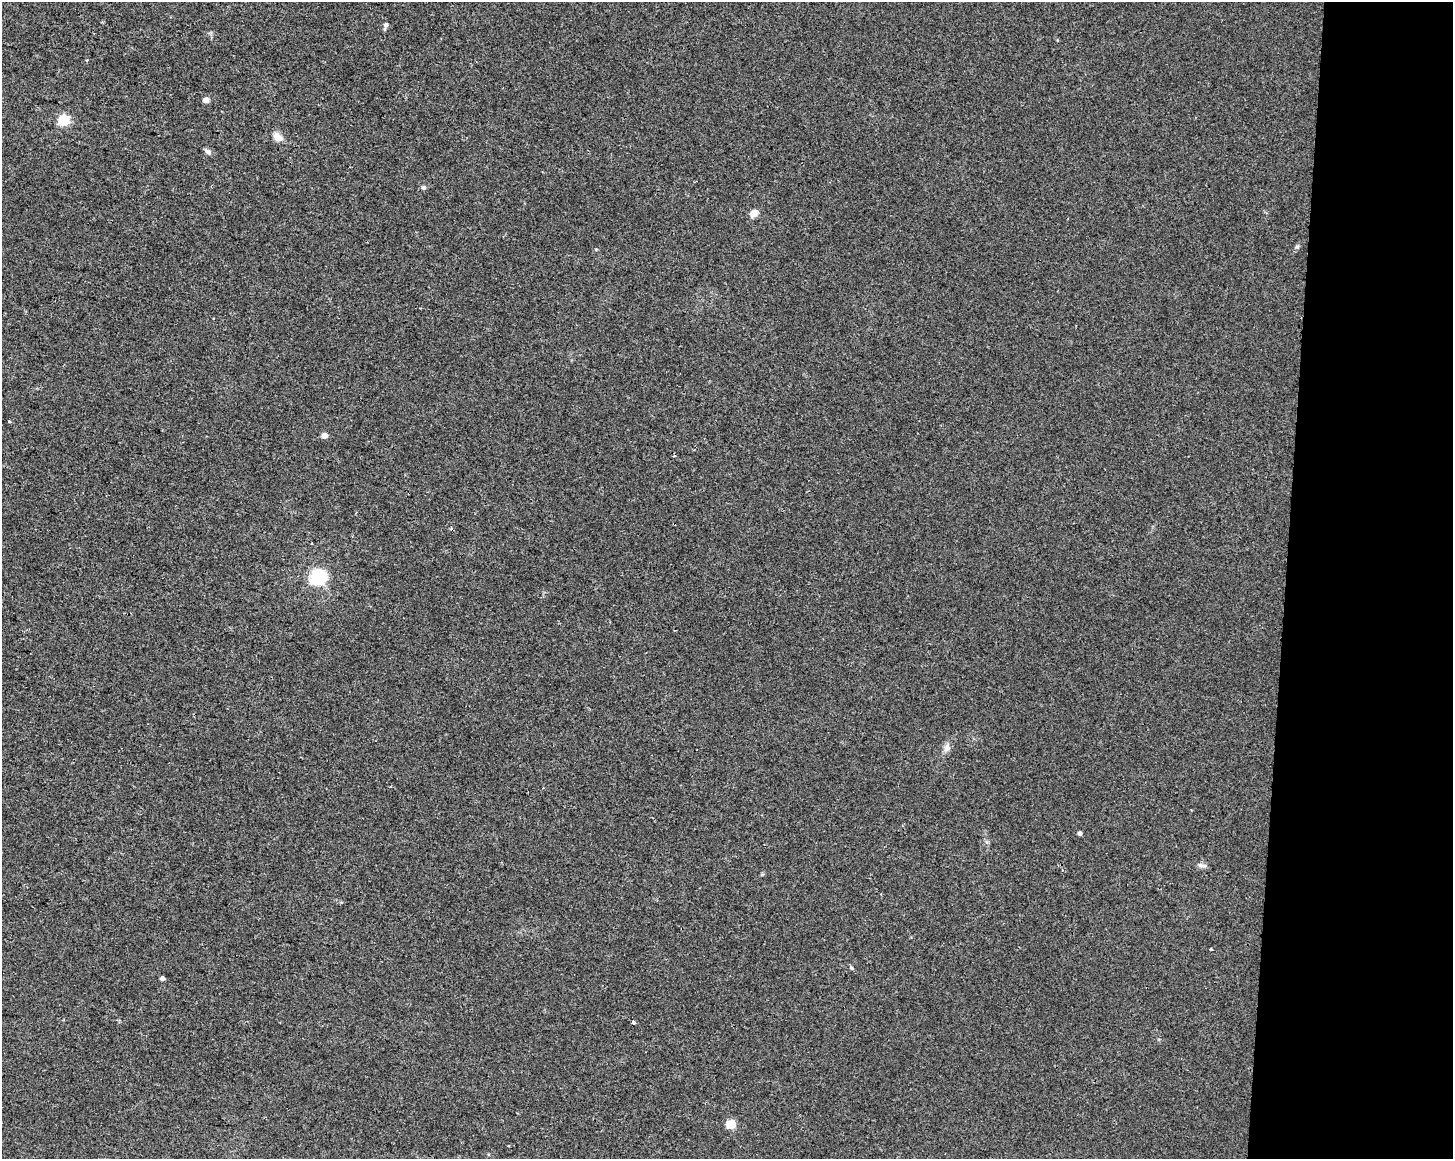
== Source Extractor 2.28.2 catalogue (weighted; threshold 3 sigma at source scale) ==
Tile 9 of 3 x 4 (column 3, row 3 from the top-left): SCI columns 3186-4636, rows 1158-2314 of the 4863 x 4635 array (HDU 1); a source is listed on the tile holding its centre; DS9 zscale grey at full resolution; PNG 1455 x 1161 px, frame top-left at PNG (2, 2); no overlay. Shown black and unused: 12% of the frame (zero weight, under 2 of 3 exposures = <1% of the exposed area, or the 3 px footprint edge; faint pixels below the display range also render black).
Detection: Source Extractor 2.28.2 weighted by HDU 2 'WHT'; one run over the whole footprint, this tile lists its part. Background 0.00708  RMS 0.0047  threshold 0.021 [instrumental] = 3 sigma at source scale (4.5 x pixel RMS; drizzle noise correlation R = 1.50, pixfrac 1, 0.0396/0.0396 arcsec/px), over >= 5 px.
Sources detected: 22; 2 cosmic-ray / hot-pixel residue — not listed; the other 20 listed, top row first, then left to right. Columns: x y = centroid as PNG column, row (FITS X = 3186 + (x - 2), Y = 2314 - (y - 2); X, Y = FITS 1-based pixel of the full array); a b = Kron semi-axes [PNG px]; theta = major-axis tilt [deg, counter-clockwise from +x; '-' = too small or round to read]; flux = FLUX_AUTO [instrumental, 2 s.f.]
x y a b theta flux
386 25 6 5 - 1.2
206 100 5 4 - 3.5
64 120 5 5 - 45
278 137 9 7 -39 5.1
208 152 9 6 -32 1.6
424 187 6 5 - 1
754 213 12 8 44 2.7
1297 247 6 4 1 0.66
9 422 4 3 - 0.45
325 435 4 4 - 4.3
318 577 6 6 - 120
947 748 10 8 67 2.3
390 787 4 2 - 0.42
1080 833 4 4 - 1.4
1202 865 13 5 -9 1.5
1211 949 3 3 - 0.49
851 968 6 4 -26 0.78
162 978 4 3 - 1.5
633 1022 3 3 - 2.1
731 1124 5 5 - 19